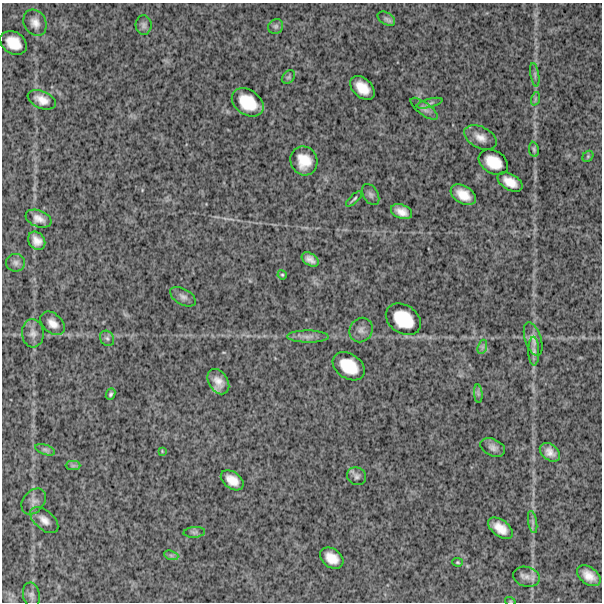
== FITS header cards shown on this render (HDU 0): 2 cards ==
NAXIS1  =                  600
NAXIS2  =                  600

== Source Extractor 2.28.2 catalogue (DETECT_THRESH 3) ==
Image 600 x 600 px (HDU 0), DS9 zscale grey, 1 PNG px = 1 image px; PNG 604 x 604 px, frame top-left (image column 1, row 600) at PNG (2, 3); each listed source drawn as its Kron ellipse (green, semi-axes under 4 px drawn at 4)
Background 1410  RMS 300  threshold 909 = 3 sigma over >= 5 px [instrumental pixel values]
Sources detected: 61; all 61 listed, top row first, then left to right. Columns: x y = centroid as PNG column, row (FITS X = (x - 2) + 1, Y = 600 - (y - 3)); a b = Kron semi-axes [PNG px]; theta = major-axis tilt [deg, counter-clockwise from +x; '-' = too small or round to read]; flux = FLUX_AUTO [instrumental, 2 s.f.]
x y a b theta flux
386 19 9 6 -32 56000
35 23 14 11 -60 150000
144 25 10 8 -89 67000
276 26 8 7 - 53000
14 43 14 11 -33 350000
535 75 12 3 -81 49000
288 77 7 5 47 36000
362 88 14 9 -43 300000
535 99 7 4 72 33000
42 100 15 8 -23 200000
248 102 17 12 -35 540000
430 103 13 4 15 61000
424 109 16 6 -37 84000
480 137 17 10 -26 190000
534 149 8 4 -83 38000
588 156 6 4 47 32000
304 161 15 13 -68 380000
493 162 16 11 -32 390000
510 182 14 8 -30 230000
371 194 11 7 -59 72000
463 195 14 8 -33 280000
354 199 10 2 44 36000
401 212 11 7 -20 170000
38 219 13 8 -21 150000
37 241 10 7 -52 160000
310 259 9 6 -33 110000
15 263 9 9 - 71000
282 275 5 4 - 24000
183 297 14 8 -29 95000
403 319 19 14 -34 610000
53 323 14 9 -42 170000
361 330 12 11 - 130000
33 333 14 11 -84 140000
308 337 21 6 -1 140000
107 338 8 6 -54 53000
533 339 17 8 -72 120000
482 347 7 4 71 48000
534 351 14 5 -89 91000
349 366 17 12 -34 510000
218 382 14 9 -56 200000
111 394 6 4 67 39000
478 394 9 4 -85 43000
493 447 13 8 -24 100000
45 450 10 5 -18 60000
162 451 4 4 - 17000
550 452 11 7 -40 150000
73 466 7 4 0 42000
357 476 10 8 -28 77000
232 480 13 8 -36 230000
34 501 14 10 51 130000
44 520 17 9 -41 160000
533 522 11 4 -79 58000
500 528 14 8 -37 250000
194 532 11 5 5 55000
171 555 7 4 -19 44000
332 558 13 9 -37 270000
457 562 5 4 - 24000
589 576 13 8 -37 230000
527 577 13 10 -16 130000
31 595 12 8 -80 92000
510 601 5 3 - 17000
At the frame edge (FLAGS 8, measured only in part): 1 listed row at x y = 510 601